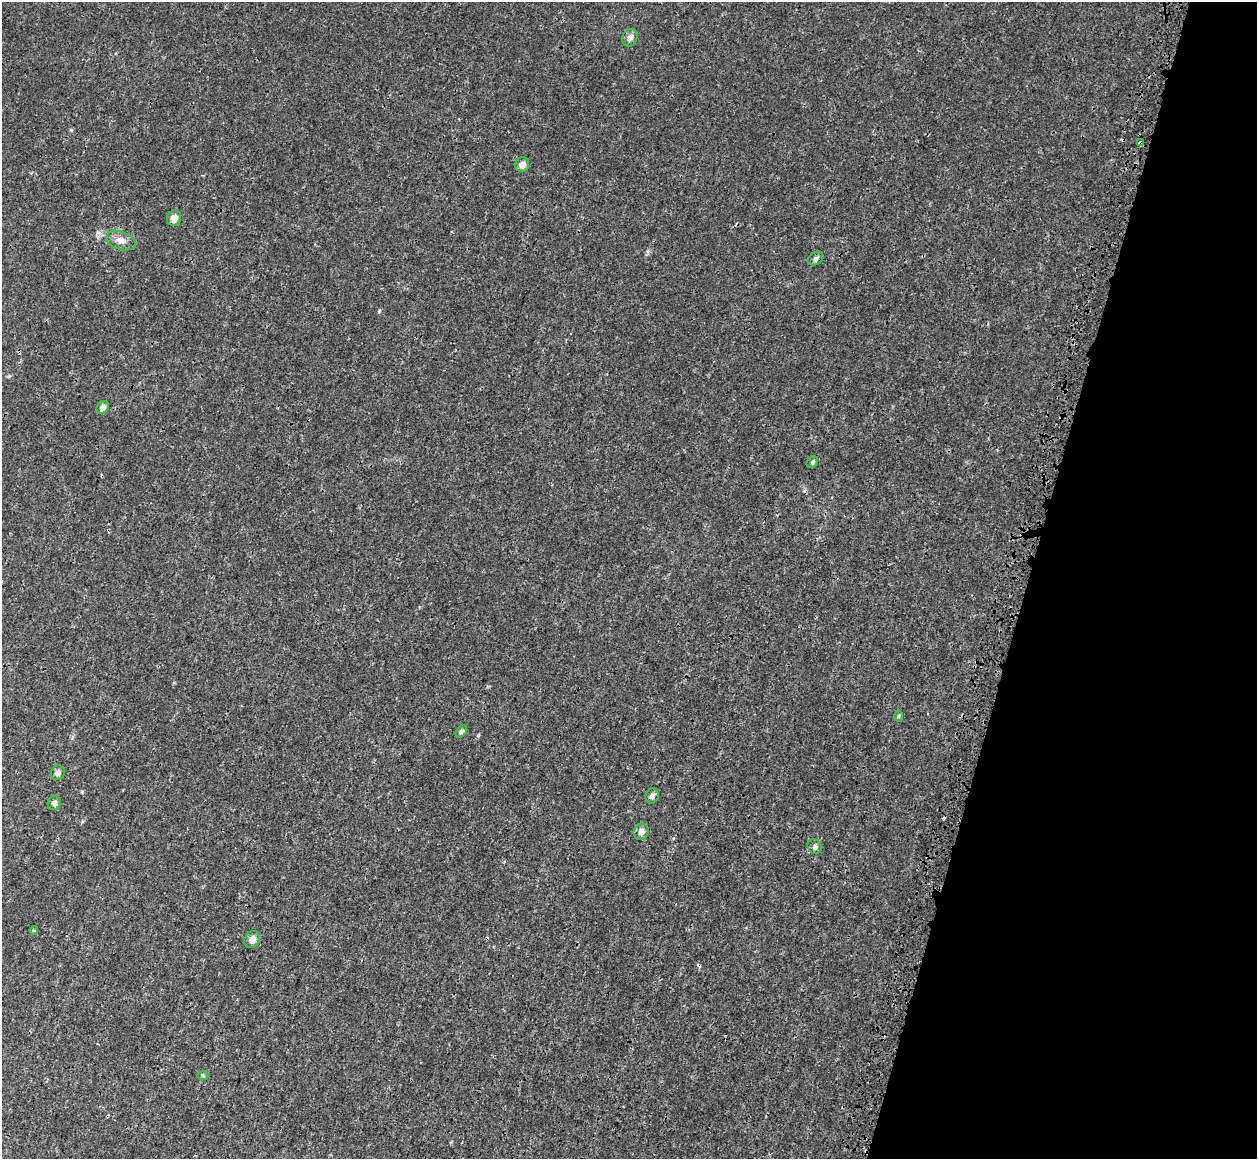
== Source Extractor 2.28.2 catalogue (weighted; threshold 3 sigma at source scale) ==
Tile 8 of 4 x 4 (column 4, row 2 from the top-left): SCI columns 3911-5165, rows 2931-4087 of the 5358 x 5763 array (HDU 1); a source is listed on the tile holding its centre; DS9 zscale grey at full resolution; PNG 1259 x 1161 px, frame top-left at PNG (2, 2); each listed source drawn as its Kron ellipse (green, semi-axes under 4 px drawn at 4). Shown black and unused: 18% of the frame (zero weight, under 3 of 4 exposures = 17% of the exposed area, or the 3 px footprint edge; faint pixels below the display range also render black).
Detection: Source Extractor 2.28.2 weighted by HDU 2 'WHT'; one run over the whole footprint, this tile lists its part. Background 3.37e-04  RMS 0.0013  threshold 0.00577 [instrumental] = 3 sigma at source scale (4.5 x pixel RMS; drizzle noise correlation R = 1.50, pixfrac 1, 0.0396/0.0396 arcsec/px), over >= 5 px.
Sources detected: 20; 2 cosmic-ray / hot-pixel residue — neither listed nor drawn; the other 18 listed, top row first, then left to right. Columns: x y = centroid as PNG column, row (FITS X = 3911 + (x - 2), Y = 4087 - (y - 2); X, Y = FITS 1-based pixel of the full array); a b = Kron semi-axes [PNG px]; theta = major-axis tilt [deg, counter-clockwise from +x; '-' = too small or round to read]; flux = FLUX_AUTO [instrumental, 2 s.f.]
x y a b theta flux
630 38 9 7 68 0.58
1140 143 4 3 - 0.43
522 165 7 7 - 0.76
174 218 8 7 - 0.84
121 241 15 9 -18 0.89
816 259 8 6 34 0.35
103 407 7 5 46 0.52
812 462 6 5 - 0.21
898 716 6 4 88 0.16
461 731 7 5 50 0.23
58 773 7 6 - 0.5
652 796 8 6 69 0.4
54 803 7 6 - 0.4
641 832 8 7 - 0.61
815 847 7 6 - 0.33
34 930 4 4 - 0.17
252 939 9 7 60 0.77
203 1076 6 4 -1 0.13
Overlapping masked pixels (flux is a lower limit): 1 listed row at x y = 1140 143